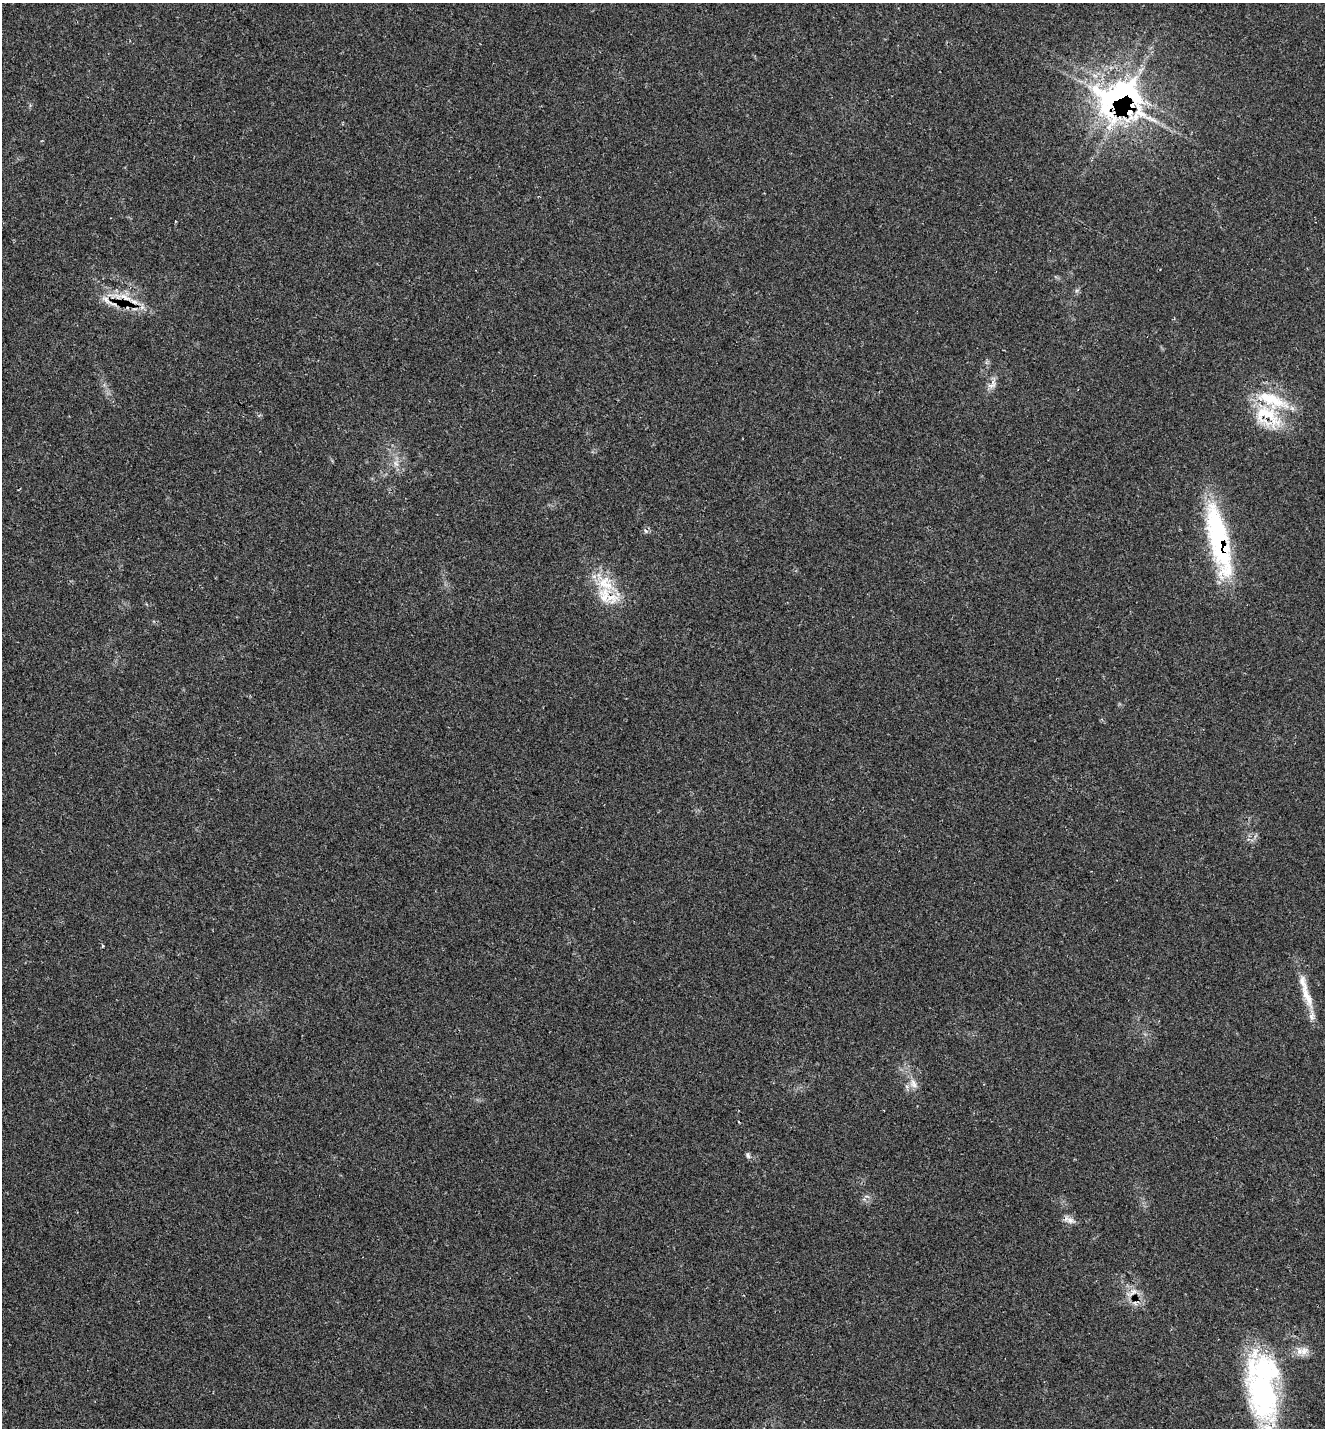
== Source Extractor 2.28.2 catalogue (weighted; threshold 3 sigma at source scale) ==
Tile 11 of 4 x 4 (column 3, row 3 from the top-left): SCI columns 3039-4361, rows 1475-2900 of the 5847 x 5836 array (HDU 1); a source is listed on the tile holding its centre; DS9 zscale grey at full resolution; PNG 1327 x 1430 px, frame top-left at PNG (2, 3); no overlay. Shown black and unused: <1% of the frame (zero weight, under 2 of 3 exposures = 3% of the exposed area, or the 3 px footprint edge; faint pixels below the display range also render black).
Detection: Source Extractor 2.28.2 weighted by HDU 2 'WHT'; one run over the whole footprint, this tile lists its part. Background 0.0577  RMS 0.0057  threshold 0.0259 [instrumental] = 3 sigma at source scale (4.5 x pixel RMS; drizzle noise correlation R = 1.50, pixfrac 1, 0.05/0.05 arcsec/px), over >= 5 px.
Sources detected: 27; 2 inside a brighter object's white glare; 1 cosmic-ray / hot-pixel residue — not listed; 6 inside a brighter listed object's ellipse — not listed separately; the other 18 listed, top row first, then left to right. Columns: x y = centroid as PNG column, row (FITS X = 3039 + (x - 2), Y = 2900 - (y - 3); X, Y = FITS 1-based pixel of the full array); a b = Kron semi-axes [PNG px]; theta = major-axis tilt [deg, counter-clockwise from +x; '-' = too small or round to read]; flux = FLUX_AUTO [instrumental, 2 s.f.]
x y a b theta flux
1118 96 71 57 4 160
125 297 23 7 -24 8.2
106 300 17 6 -42 3.8
992 385 14 6 11 2.6
1268 416 45 27 -36 32
396 463 8 5 -58 2.2
645 531 6 4 -61 1.1
1219 537 97 22 -78 81
606 584 32 24 -41 22
102 946 4 3 - 0.67
1307 995 43 10 -70 13
913 1084 15 9 -63 4.6
748 1155 8 5 -79 1.3
1070 1220 14 8 -25 3.4
1133 1292 14 7 46 3.8
1135 1303 7 4 -58 1.3
1304 1351 13 11 71 4.7
1261 1388 82 42 88 110
Overlapping masked pixels (flux is a lower limit): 5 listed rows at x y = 1118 96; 125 297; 106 300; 1268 416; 1219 537